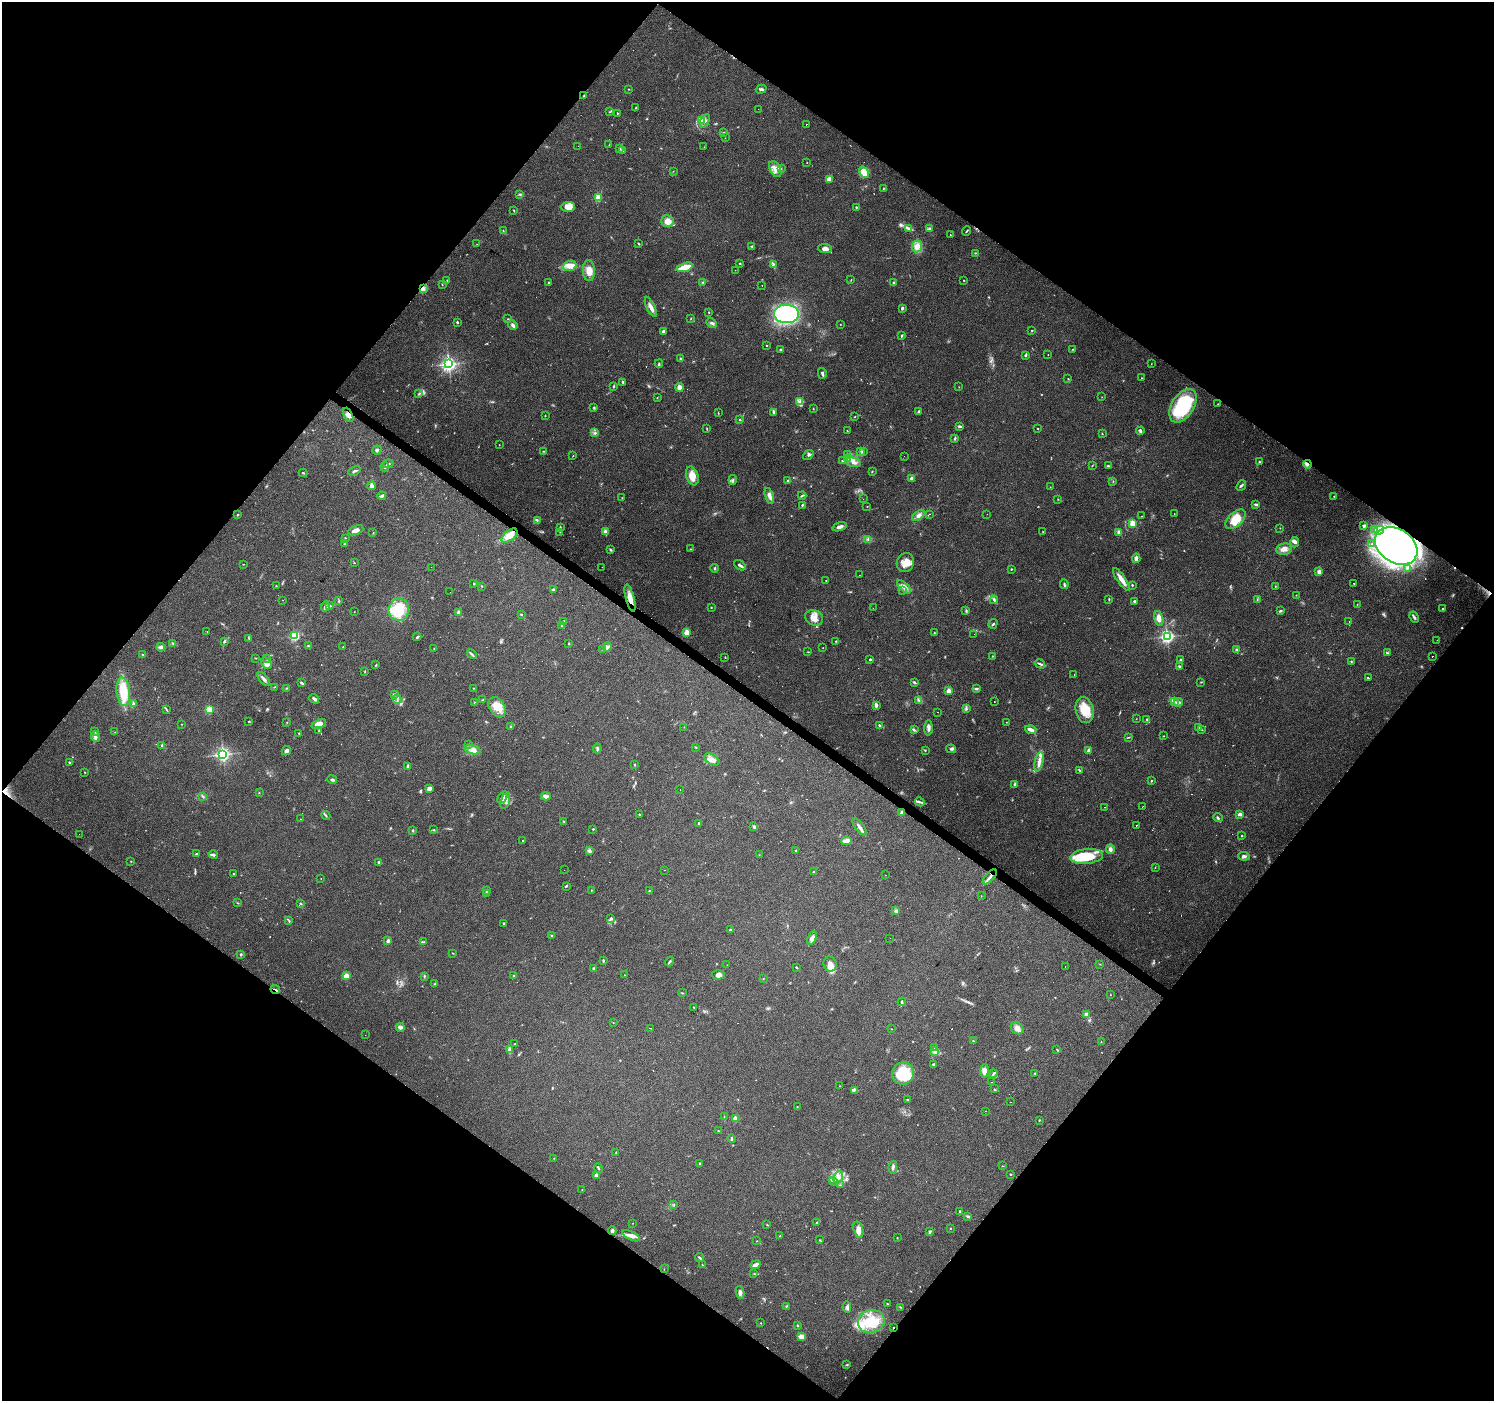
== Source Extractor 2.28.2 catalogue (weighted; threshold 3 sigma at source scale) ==
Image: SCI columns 1-5966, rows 173-5765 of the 5968 x 6005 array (HDU 1 of 3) = the unmasked area's bounding box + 8 px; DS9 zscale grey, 4 x 4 block average (1 PNG px = mean of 4 x 4 image px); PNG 1496 x 1403 px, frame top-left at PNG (2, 2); each listed source drawn as its Kron ellipse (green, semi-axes under 4 px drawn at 4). Shown black and unused: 50% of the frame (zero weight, under 3 of 4 exposures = <1% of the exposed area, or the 3 px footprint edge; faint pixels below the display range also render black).
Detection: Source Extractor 2.28.2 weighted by HDU 2 'WHT'. Background 0.0939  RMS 0.0067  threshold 0.0302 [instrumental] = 3 sigma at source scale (4.5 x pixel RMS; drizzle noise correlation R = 1.50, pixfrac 1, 0.0396/0.0396 arcsec/px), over >= 5 px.
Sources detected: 659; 8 too faint to see at this stretch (4 x 4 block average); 1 inside a brighter object's white glare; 63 cosmic-ray / hot-pixel residue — neither listed nor drawn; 13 coinciding with a brighter row at this scale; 40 inside a brighter listed object's ellipse — not listed separately; of the other 534, all 500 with FLUX_AUTO >= 1.03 (the completeness limit of this list) listed and drawn (34 fainter detections not listed), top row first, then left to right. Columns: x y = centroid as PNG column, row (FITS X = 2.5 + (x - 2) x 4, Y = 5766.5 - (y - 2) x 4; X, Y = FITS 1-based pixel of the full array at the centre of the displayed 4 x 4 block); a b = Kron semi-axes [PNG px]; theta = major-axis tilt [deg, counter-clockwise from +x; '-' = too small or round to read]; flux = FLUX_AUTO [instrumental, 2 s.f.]
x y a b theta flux
629 89 3 2 - 1.9
761 89 5 2 - 6.3
584 96 2 2 - 2.7
636 108 2 2 - 3.7
758 109 2 2 - 1.3
610 112 2 2 - 2.1
617 113 2 2 - 2.7
701 120 4 3 - 8.1
705 121 7 3 63 14
806 124 2 2 - 2.1
724 132 2 2 - 2.4
725 138 2 2 - 1
609 145 2 2 - 1.2
578 146 2 2 - 5.9
704 147 2 2 - 1.1
620 149 3 2 - 5
623 150 3 2 - 4.8
807 163 2 2 - 1.1
775 169 9 5 -61 27
781 169 2 2 - 2.3
673 171 2 2 - 1.2
864 172 6 4 -57 41
829 179 4 3 - 44
883 189 3 2 - 1.6
520 194 3 2 - 3.4
598 198 2 2 - 150
568 207 7 5 1 35
856 207 2 2 - 3.4
514 210 3 2 - 2.7
667 221 6 6 - 36
929 228 3 2 - 5.7
909 229 3 2 - 5.9
503 231 2 2 - 1.3
967 231 5 2 - 3.7
950 235 2 2 - 6.2
477 244 2 2 - 1.1
639 244 4 2 - 3.4
752 246 2 2 - 3.4
917 246 6 5 - 27
825 249 7 4 -6 21
976 253 2 2 - 2
740 263 3 2 - 2.9
773 264 4 2 - 3.2
570 266 7 5 21 24
685 267 8 3 17 73
735 270 2 2 - 6.5
589 271 10 6 -88 38
851 280 3 2 - 1.9
964 280 2 2 - 1.7
447 281 3 2 - 2.6
703 282 3 2 - 4.3
549 283 3 2 - 5.9
894 283 4 2 - 7.4
442 285 3 2 - 1.8
762 285 2 2 - 2.8
423 289 3 3 - 8.2
651 307 10 3 -65 26
902 308 3 2 - 7.9
709 312 2 2 - 2.3
786 314 12 9 -1 630
691 318 2 2 - 1.9
508 319 2 2 - 2.2
457 322 2 2 - 11
712 323 6 2 -43 7.6
840 324 2 2 - 1.3
513 325 5 3 - 13
1031 330 2 2 - 1.8
663 331 3 2 - 11
902 336 3 2 - 5.4
766 345 2 2 - 2.7
1073 349 2 2 - 2
781 350 2 2 - 4.4
1025 355 2 2 - 7.8
1048 355 2 2 - 2
681 359 3 2 - 5.1
449 364 3 2 - 1300
659 364 4 2 - 4.2
1151 364 2 2 - 1.4
822 373 5 2 - 10
1068 378 2 2 - 1.2
1141 378 2 2 - 1.8
622 382 2 2 - 4.7
614 386 3 2 - 3.8
679 387 4 3 - 24
959 387 2 2 - 1.2
419 393 2 2 - 2.7
657 397 2 2 - 1.5
1102 397 2 2 - 1.4
799 401 3 3 - 7.2
1218 404 2 2 - 1.7
1183 406 18 11 57 340
594 407 3 2 - 3.7
813 409 2 2 - 1.6
718 412 2 2 - 1.9
773 412 4 2 - 7
919 412 4 2 - 7.6
348 415 8 3 -64 16
545 416 2 2 - 1.7
855 417 2 2 - 2.1
740 419 3 2 - 3.1
959 426 4 2 - 6.6
707 429 3 2 - 2.4
1038 429 2 2 - 2.1
847 431 3 2 - 2.4
1140 431 4 2 - 7.8
595 433 2 2 - 7
1102 434 2 2 - 2.3
955 439 3 2 - 5.7
499 445 2 2 - 1.1
377 450 4 3 - 8.9
543 451 2 2 - 2.4
863 451 3 2 - 4.4
861 452 3 2 - 3
848 454 3 2 - 4.4
808 455 5 2 - 6.9
573 456 3 2 - 1.5
904 456 2 2 - 1
847 459 2 2 - 1.9
843 461 4 2 - 3.8
853 462 8 4 -11 21
1259 462 3 2 - 3.6
388 464 5 2 - 3.7
1307 464 4 3 - 9
1092 466 2 2 - 1.4
1108 466 3 2 - 4.4
385 467 4 2 - 5
354 471 6 2 28 7.1
872 472 2 2 - 2.2
303 473 4 2 - 2.8
692 476 10 6 -71 46
912 479 2 2 - 39
733 480 5 2 - 5.5
788 480 2 2 - 3.7
1113 481 3 2 - 1.9
1241 485 6 2 50 6.5
372 486 4 4 - 17
1050 487 2 2 - 1.4
802 495 4 2 - 5
382 496 4 3 - 7.9
769 496 8 3 -73 18
1334 496 2 2 - 2.2
622 498 2 2 - 1.6
863 499 2 2 - 1.3
1058 499 2 2 - 1.6
802 505 2 2 - 4
1255 505 3 2 - 4.6
867 506 2 2 - 1.5
238 514 2 2 - 2
929 514 2 2 - 1.8
987 514 2 2 - 1.8
1174 514 2 2 - 1.2
919 515 7 3 37 14
1142 516 2 2 - 2.7
1235 519 12 7 43 82
537 520 2 2 - 2.6
1132 523 2 2 - 94
1364 525 3 2 - 6.1
560 527 3 2 - 2.1
839 527 7 3 18 19
1280 528 2 2 - 1.4
1374 529 2 2 - 2.1
356 530 8 3 22 25
1379 530 5 3 - 13
605 531 4 3 - 8.6
560 532 2 2 - 1.4
1043 532 2 2 - 2.1
1119 532 4 3 - 7.9
373 533 2 2 - 1.2
509 536 9 5 39 46
345 539 3 2 - 5
867 539 2 2 - 2.2
1295 542 5 4 - 13
345 543 3 2 - 3.7
1372 544 2 2 - 2.2
1396 546 23 16 -34 2000
690 549 2 2 - 2
1284 549 8 5 10 25
611 550 3 2 - 5.4
1136 558 5 2 - 19
354 563 2 2 - 1.7
905 563 9 8 - 40
243 564 2 2 - 1.3
740 565 7 2 -33 11
431 567 2 2 - 1.2
602 567 2 2 - 1.7
715 568 4 2 - 5.4
1407 568 2 2 - 2.3
1011 569 2 2 - 3.2
1319 572 4 3 - 14
859 575 2 2 - 2.3
1121 579 14 3 -55 38
826 580 2 2 - 1.5
1354 583 2 2 - 6.6
474 584 2 2 - 3.8
1064 584 5 2 - 6.3
1132 585 2 2 - 4.4
276 586 2 2 - 1.9
481 586 2 2 - 2.2
1275 586 3 2 - 2
904 587 8 3 -43 21
553 589 3 2 - 4
903 591 2 2 - 3
450 592 2 2 - 3
1296 595 2 2 - 1.6
630 598 14 4 -75 37
283 600 2 2 - 11
994 600 4 3 - 6.9
1109 600 3 2 - 3
1257 600 2 2 - 2.6
339 601 3 2 - 3.2
1135 601 4 2 - 7.1
1357 604 2 2 - 1.3
325 606 5 3 - 7.6
330 606 4 2 - 4.9
711 607 2 2 - 3.3
873 608 2 2 - 1.4
1443 609 3 2 - 3.8
399 610 11 10 - 100
966 610 2 2 - 3.3
1280 611 4 2 - 4.9
354 612 2 2 - 1.1
458 612 3 3 - 7.2
521 614 2 2 - 3.9
1414 617 6 2 -61 9.7
814 618 9 7 -24 32
1159 618 7 4 -77 26
564 621 3 2 - 3.1
1349 621 2 2 - 7.3
993 624 5 2 - 3.7
562 626 4 2 - 6.8
207 631 2 2 - 1.6
687 632 2 2 - 140
934 632 2 2 - 2.1
974 634 2 2 - 2
294 636 2 2 - 460
1167 636 3 2 - 1000
417 637 4 2 - 5.4
249 638 3 2 - 2.3
1437 640 2 2 - 1.3
224 641 3 2 - 4.2
836 641 2 2 - 2.8
569 643 2 2 - 3
173 644 3 2 - 4.5
308 646 4 2 - 3.8
161 647 4 4 - 9.6
343 647 2 2 - 2.1
607 647 5 2 - 7.9
434 648 2 2 - 1.9
823 648 2 2 - 1.3
603 649 2 2 - 1.3
1237 650 3 3 - 7.6
808 652 3 2 - 2
1388 653 2 2 - 2.4
472 654 5 2 - 6.1
143 655 3 2 - 3.1
992 656 2 2 - 1.9
1432 656 2 2 - 2.4
725 657 2 2 - 2.2
256 658 2 2 - 1.7
267 658 2 2 - 1.1
870 659 2 2 - 8.3
1181 660 2 2 - 2.8
1351 661 2 2 - 2.6
266 663 6 4 -51 28
1040 664 5 2 - 6.9
376 665 2 2 - 2.9
1180 666 3 2 - 4.1
365 671 2 2 - 2
1074 675 2 2 - 4.4
1368 678 4 2 - 3.2
264 679 8 3 -50 13
1201 682 2 2 - 1.4
301 683 4 2 - 6.7
915 683 3 2 - 3.8
274 687 2 2 - 2.2
287 688 2 2 - 1.8
473 688 2 2 - 1.3
976 688 3 2 - 4.7
948 691 2 2 - 70
123 692 14 6 -84 140
394 694 3 2 - 6
314 699 5 2 - 12
397 699 5 2 - 5.9
483 700 4 2 - 3.5
919 700 3 2 - 3.1
1174 701 4 3 - 9.1
474 702 2 2 - 1.8
994 702 2 2 - 21
1178 702 5 3 - 11
133 704 3 2 - 11
876 706 4 3 - 9.6
497 707 11 7 -55 59
166 709 4 2 - 4.8
209 709 2 2 - 250
966 709 4 2 - 5.7
1085 710 13 9 -77 85
937 712 2 2 - 22
1136 719 2 2 - 1.1
1147 719 4 2 - 4.1
249 721 2 2 - 3.3
287 722 2 2 - 1.7
1006 722 2 2 - 1.2
181 724 2 2 - 1.2
319 724 7 4 22 27
879 725 2 2 - 4.3
511 727 2 2 - 5
684 727 2 2 - 1.1
1199 727 3 2 - 2.9
928 728 7 3 89 14
1201 729 3 2 - 2.8
914 730 3 2 - 5.4
1031 730 6 3 -16 19
95 731 2 2 - 2.2
319 731 3 2 - 3.8
115 732 2 2 - 1.5
299 733 2 2 - 2.7
1163 736 2 2 - 1.7
96 737 5 3 - 12
1128 737 3 2 - 2.7
468 744 2 2 - 2.2
162 745 3 2 - 5.2
696 747 3 2 - 2.6
597 748 5 2 - 6
951 749 5 3 - 7.5
472 750 8 4 -18 30
925 750 2 2 - 2.3
1089 750 2 2 - 60
286 751 5 3 - 13
223 754 3 2 - 1200
712 759 8 5 -29 23
69 762 2 2 - 5.3
1039 762 10 3 77 20
634 764 3 2 - 2.7
408 766 3 2 - 11
1080 771 2 2 - 2.2
84 772 2 2 - 2.2
332 780 5 2 - 8.4
1151 781 2 2 - 2.9
1015 784 2 2 - 36
429 789 4 3 - 12
680 789 2 2 - 11
259 793 2 2 - 2.1
203 796 4 2 - 4.4
546 796 5 3 - 16
503 797 6 3 53 13
505 800 9 3 72 20
920 802 5 2 - 7.6
1105 807 2 2 - 1.5
1142 807 2 2 - 3.2
902 812 3 3 - 8.4
1240 814 3 2 - 13
326 815 5 2 - 4.9
639 815 2 2 - 2.8
1218 818 5 2 - 6.2
300 819 2 2 - 1.5
564 821 2 2 - 1.9
699 823 2 2 - 9.7
1136 826 2 2 - 1.4
754 827 3 3 - 7.6
860 827 10 3 -51 14
593 829 2 2 - 3
434 830 3 2 - 3.1
413 831 3 2 - 3.8
79 834 2 2 - 1.4
1242 836 2 2 - 2.4
523 840 2 2 - 2.1
846 841 5 3 - 23
1110 849 5 3 - 13
590 851 4 3 - 7.6
796 851 3 2 - 3.8
196 853 2 2 - 3.6
213 855 4 3 - 9.7
759 855 2 2 - 1.2
1087 856 16 7 6 140
1244 856 6 3 -8 12
131 861 2 2 - 2
379 862 3 2 - 4.3
1155 867 2 2 - 1.6
564 870 2 2 - 1.1
665 870 2 2 - 25
814 872 2 2 - 8.2
233 874 3 2 - 2.2
885 875 2 2 - 2.9
990 877 9 2 47 15
321 879 2 2 - 1.3
566 886 3 2 - 5.1
487 890 2 2 - 3.6
591 890 2 2 - 1.5
649 891 2 2 - 2.2
486 893 2 2 - 3.3
981 896 2 2 - 1.4
238 903 3 2 - 1.8
301 904 2 2 - 4
896 911 3 3 - 7.2
610 919 3 2 - 5.3
289 921 3 2 - 3.2
504 923 2 2 - 3.8
730 930 2 2 - 10
552 935 3 2 - 3.3
812 938 7 4 64 28
890 938 2 2 - 2
388 941 4 3 - 12
424 942 2 2 - 2.4
453 953 3 2 - 2.3
241 954 2 2 - 5.4
603 961 3 2 - 5
669 962 5 2 - 5.5
830 964 8 6 -76 28
1100 964 2 2 - 1.6
727 965 2 2 - 1.4
796 967 3 2 - 3.5
1065 967 2 2 - 5.3
593 968 3 2 - 3.6
625 975 2 2 - 1.6
718 975 6 4 4 18
346 976 2 2 - 130
424 976 3 2 - 3.6
514 976 2 2 - 3.7
763 978 2 2 - 1.8
435 984 2 2 - 2.1
275 989 5 2 - 4.5
682 993 3 2 - 2
1110 995 2 2 - 1.2
902 1002 4 2 - 6
694 1007 2 2 - 2.3
1086 1014 2 2 - 46
613 1023 2 2 - 1.2
400 1028 4 3 - 9.2
651 1028 2 2 - 4.9
1017 1028 7 5 -41 20
891 1029 2 2 - 1.2
365 1035 2 2 - 1.3
973 1041 2 2 - 2.6
1101 1041 2 2 - 1.4
515 1044 2 2 - 2.4
934 1048 3 2 - 4.7
509 1049 4 3 - 6
1057 1050 3 2 - 3.3
935 1051 4 3 - 9.8
933 1064 2 2 - 12
984 1071 6 4 82 23
903 1073 11 11 - 180
1035 1073 2 2 - 2.9
993 1074 4 2 - 4.8
992 1082 2 2 - 13
839 1086 2 2 - 1.2
994 1089 2 2 - 1.2
854 1090 4 3 - 5.7
907 1100 3 2 - 3.6
1011 1102 2 2 - 9.4
797 1107 2 2 - 1.3
985 1111 2 2 - 2.1
724 1117 2 2 - 1.4
735 1118 2 2 - 84
1039 1120 2 2 - 3.2
718 1131 2 2 - 4.1
731 1139 4 2 - 5.4
616 1152 3 2 - 1.5
554 1158 2 2 - 1.3
700 1163 2 2 - 4.1
1002 1166 2 2 - 1.6
893 1167 6 3 81 9.4
598 1168 5 2 - 4.7
1011 1174 3 2 - 3.2
596 1175 3 3 - 10
838 1177 6 4 66 22
833 1181 4 2 - 4.3
840 1185 2 2 - 2.2
582 1190 2 2 - 1.2
674 1204 3 2 - 2.3
960 1211 2 2 - 3.6
968 1216 4 2 - 7.3
633 1223 2 2 - 1.2
817 1223 3 2 - 5.4
767 1225 3 2 - 1.4
858 1229 8 4 -74 20
950 1229 2 2 - 2.6
612 1231 4 3 - 10
930 1232 3 2 - 7.4
631 1236 9 4 -25 20
780 1236 2 2 - 1.4
897 1238 2 2 - 2
819 1240 3 2 - 2.4
757 1241 2 2 - 1.7
699 1258 4 2 - 5.6
702 1265 3 2 - 3.1
755 1265 5 2 - 21
664 1269 2 2 - 1.4
754 1274 2 2 - 2.4
740 1292 6 4 -81 13
887 1304 3 2 - 2.5
786 1306 3 2 - 3.4
847 1307 5 4 - 10
900 1307 3 2 - 2.5
871 1321 13 11 19 110
761 1323 2 2 - 2.2
798 1326 2 2 - 1.8
893 1328 2 2 - 2.1
801 1336 4 3 - 23
847 1365 2 2 - 3.9
Overlapping masked pixels (flux is a lower limit): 7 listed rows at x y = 348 415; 1307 464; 1396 546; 630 598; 990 877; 275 989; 893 1328
Diffuse or blended objects may show on this block-average render without a row.